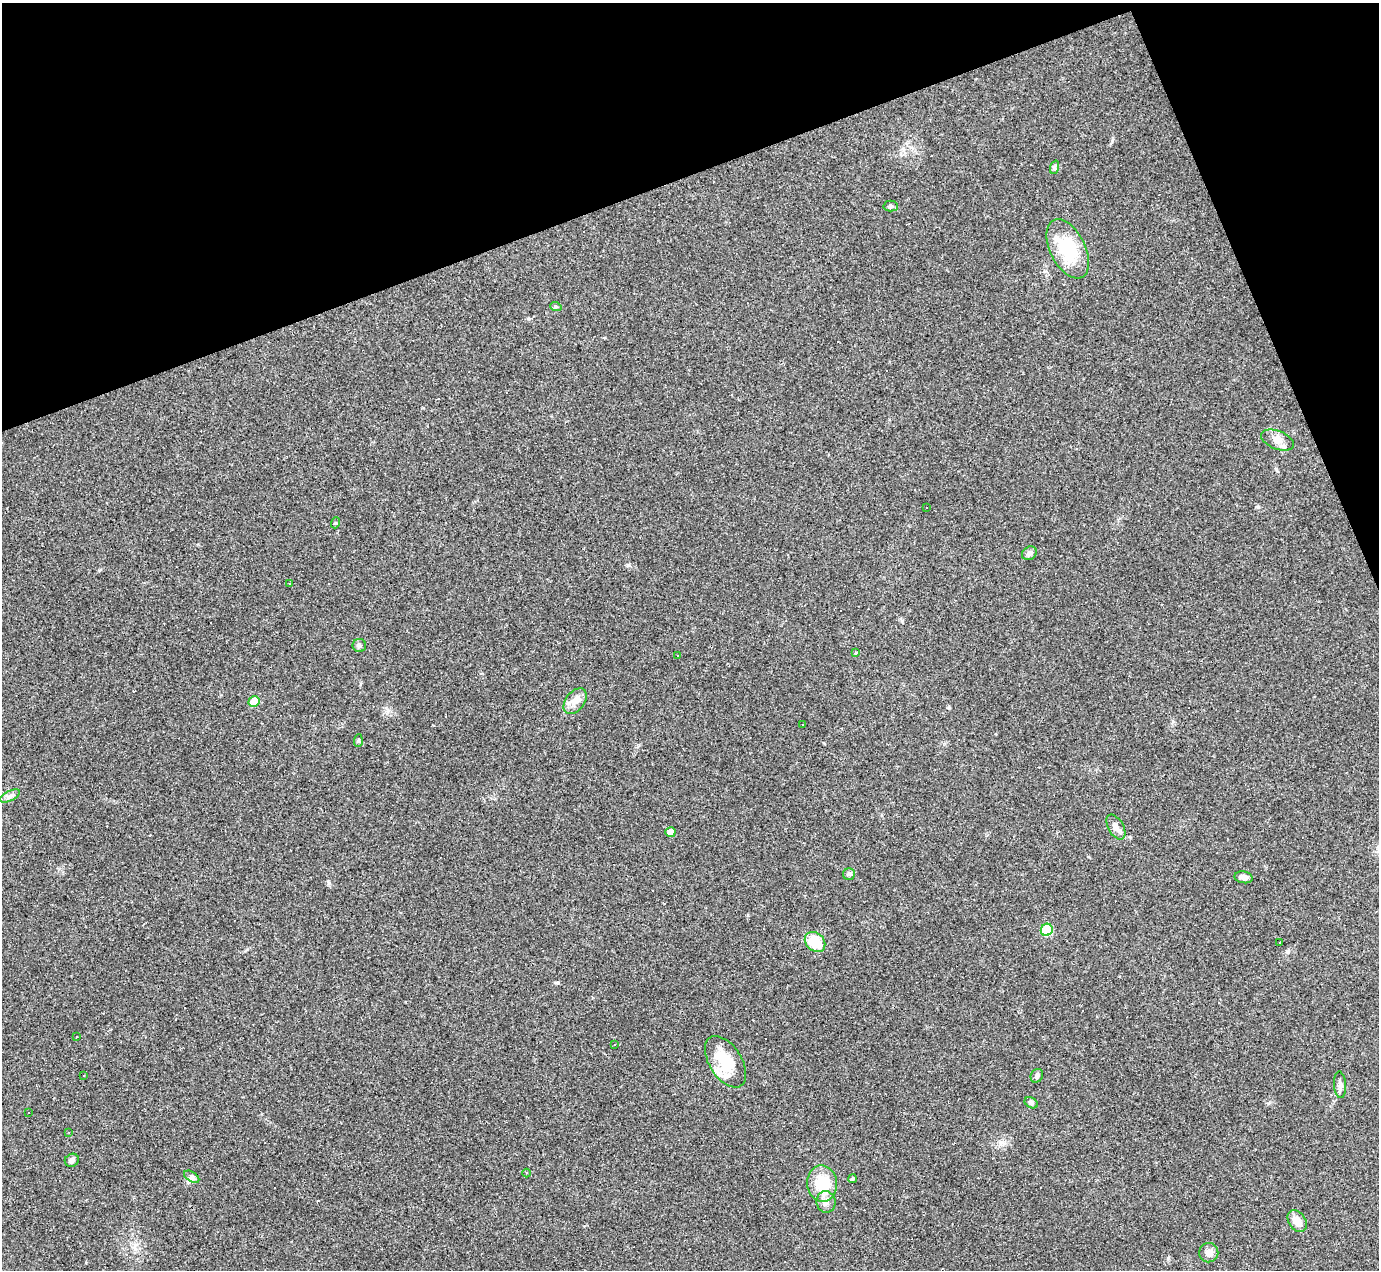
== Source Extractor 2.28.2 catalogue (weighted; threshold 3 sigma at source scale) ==
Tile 3 of 4 x 4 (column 3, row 1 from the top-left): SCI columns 2755-4131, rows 4080-5347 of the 5508 x 5495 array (HDU 1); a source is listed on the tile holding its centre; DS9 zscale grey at full resolution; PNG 1381 x 1272 px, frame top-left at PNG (2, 3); each listed source drawn as its Kron ellipse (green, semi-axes under 4 px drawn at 4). Shown black and unused: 18% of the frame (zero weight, under 3 of 4 exposures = <1% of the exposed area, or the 3 px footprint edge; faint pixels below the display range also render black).
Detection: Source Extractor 2.28.2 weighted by HDU 2 'WHT'; one run over the whole footprint, this tile lists its part. Background 0.232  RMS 0.0082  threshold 0.0367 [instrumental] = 3 sigma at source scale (4.5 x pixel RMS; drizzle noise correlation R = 1.50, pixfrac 1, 0.05/0.05 arcsec/px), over >= 5 px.
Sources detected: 57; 15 cosmic-ray / hot-pixel residue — neither listed nor drawn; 1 inside a brighter listed object's ellipse — not listed separately; the other 41 listed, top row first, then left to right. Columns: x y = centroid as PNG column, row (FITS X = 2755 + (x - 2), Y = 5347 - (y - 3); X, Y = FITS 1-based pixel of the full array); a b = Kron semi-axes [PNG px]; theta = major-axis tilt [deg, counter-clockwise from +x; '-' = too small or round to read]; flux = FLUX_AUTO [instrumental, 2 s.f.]
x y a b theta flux
1055 167 7 4 72 1.6
891 206 7 5 -1 1.6
1068 249 32 17 -63 43
556 307 6 3 -19 1.2
1277 440 17 9 -21 6.8
927 507 3 3 - 2.6
335 523 5 3 - 0.81
1029 553 8 6 33 2.5
290 583 2 2 - 0.59
359 646 7 6 - 2
856 653 3 3 - 2
677 655 2 2 - 0.56
575 701 15 9 52 6.5
254 702 6 5 - 15
802 725 3 2 - 0.7
358 741 6 4 86 1.2
10 796 11 5 26 2.7
1116 827 14 7 -60 4.3
670 832 5 5 - 6.3
849 874 6 6 - 1.6
1244 877 9 6 -10 3.7
1047 930 6 6 - 39
815 942 11 9 -43 22
1280 942 3 2 - 0.94
77 1037 2 2 - 0.58
614 1045 3 2 - 0.49
726 1062 29 16 -57 32
84 1075 3 2 - 0.48
1037 1076 7 6 - 1.9
1340 1085 13 6 -87 3
1031 1103 7 5 -30 1.6
29 1113 3 2 - 0.84
69 1132 3 2 - 0.51
72 1160 7 6 - 2.8
527 1173 4 3 - 0.72
192 1177 8 5 -31 2.2
852 1179 4 4 - 1.3
822 1183 18 15 -86 26
826 1202 11 9 -79 4.8
1297 1221 12 8 -55 7.8
1209 1253 9 9 - 4.6
Unlisted compact peaks at least as high as the median listed source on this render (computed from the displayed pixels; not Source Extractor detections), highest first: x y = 558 983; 628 565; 1168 1258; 329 883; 99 570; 1258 507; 1112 141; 1288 952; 902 621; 1277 471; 529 319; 247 949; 949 708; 1000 1144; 388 711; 1268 1103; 1089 857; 748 915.